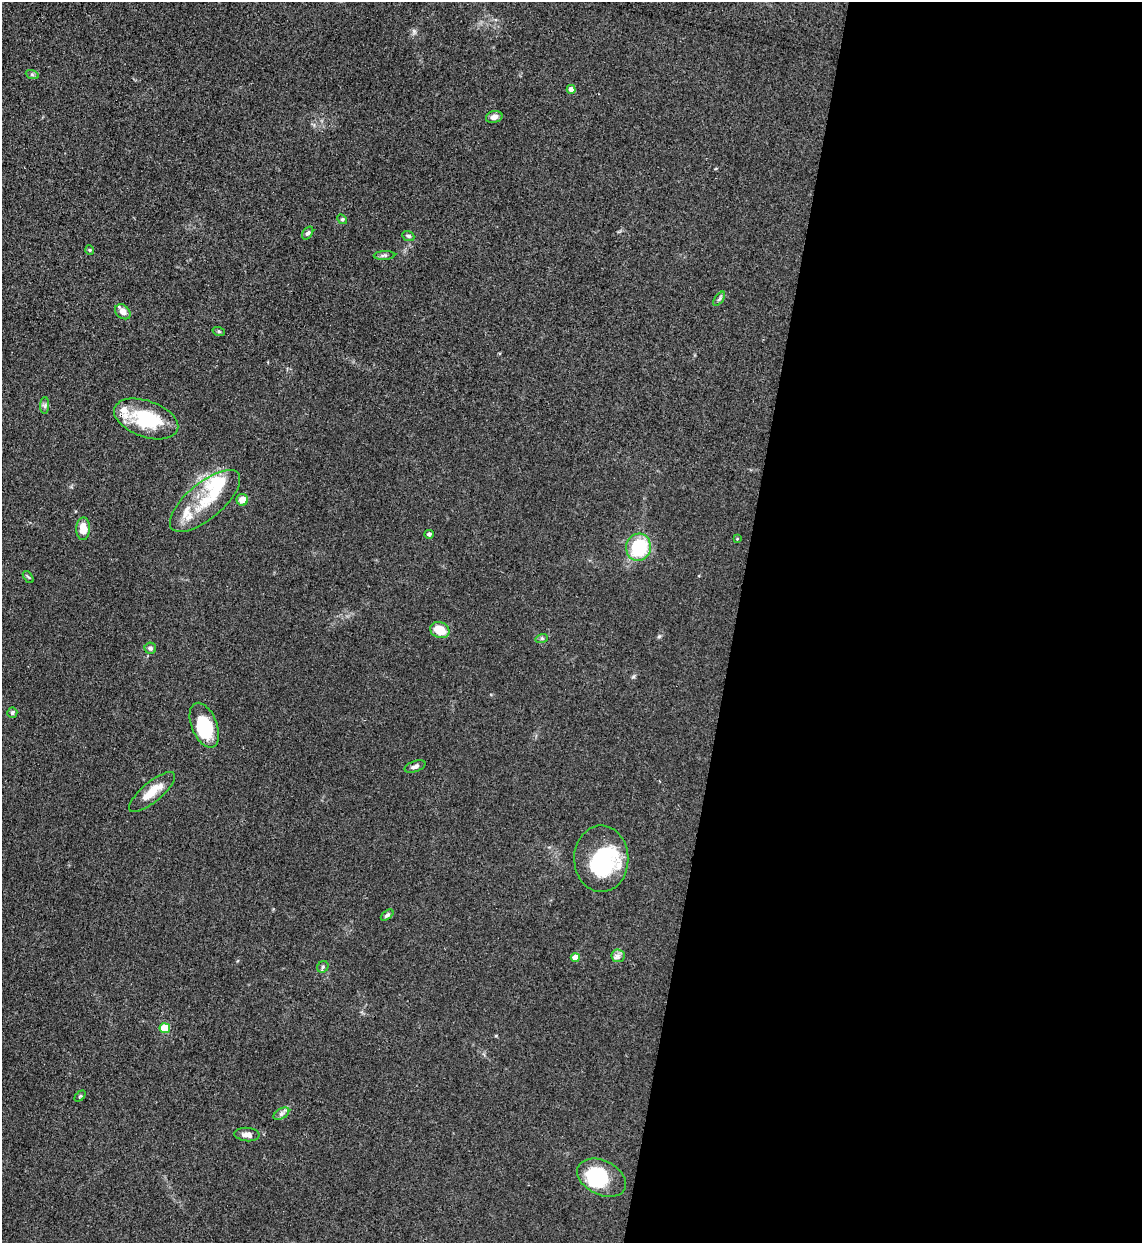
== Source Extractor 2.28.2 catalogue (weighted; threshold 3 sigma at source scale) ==
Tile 12 of 4 x 4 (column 4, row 3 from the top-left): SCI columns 3751-4890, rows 1265-2505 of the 5101 x 5010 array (HDU 1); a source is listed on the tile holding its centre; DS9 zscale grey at full resolution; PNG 1144 x 1245 px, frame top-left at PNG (2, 2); each listed source drawn as its Kron ellipse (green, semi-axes under 4 px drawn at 4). Shown black and unused: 36% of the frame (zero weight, under 3 of 4 exposures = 7% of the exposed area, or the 3 px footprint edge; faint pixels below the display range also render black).
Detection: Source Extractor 2.28.2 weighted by HDU 2 'WHT'; one run over the whole footprint, this tile lists its part. Background 0.0807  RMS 0.011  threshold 0.0478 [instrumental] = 3 sigma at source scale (4.5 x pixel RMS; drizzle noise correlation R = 1.50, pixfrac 1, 0.05/0.05 arcsec/px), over >= 5 px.
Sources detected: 48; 4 inside a brighter object's white glare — neither listed nor drawn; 7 inside a brighter listed object's ellipse — not listed separately; the other 37 listed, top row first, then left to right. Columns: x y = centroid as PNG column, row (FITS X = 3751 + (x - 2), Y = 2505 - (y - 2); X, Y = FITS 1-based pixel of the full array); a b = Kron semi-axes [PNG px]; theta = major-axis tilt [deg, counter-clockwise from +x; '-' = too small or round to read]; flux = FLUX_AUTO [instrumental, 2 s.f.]
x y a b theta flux
32 74 7 4 -19 1.6
571 89 4 4 - 7.9
494 117 8 6 14 5.8
342 219 5 4 - 1.3
308 233 7 4 55 2.5
408 236 6 4 -22 1.9
90 250 4 4 - 1.2
384 255 11 4 3 2.8
719 299 8 4 54 2.2
123 312 8 6 -42 7.6
219 332 6 4 -20 1.4
45 405 8 4 90 2.4
146 419 33 18 -19 63
242 500 6 5 - 10
205 501 43 18 40 46
83 529 11 7 90 16
429 534 5 4 - 2.8
737 539 4 3 - 0.82
639 547 14 12 74 65
28 577 7 3 -51 1.5
440 630 10 7 -23 20
542 638 6 4 18 1.6
150 648 6 5 - 3.2
12 713 5 5 - 2.2
204 725 23 12 -68 46
415 766 11 5 19 3.9
152 792 29 10 40 19
601 859 33 27 -89 80
387 915 7 4 40 1.9
618 956 7 6 - 3.8
575 957 4 4 - 12
323 967 6 5 - 1.9
165 1028 5 5 - 40
80 1096 6 4 44 1.3
281 1114 8 5 31 3.4
247 1134 12 6 -5 6.2
602 1178 26 17 -26 53